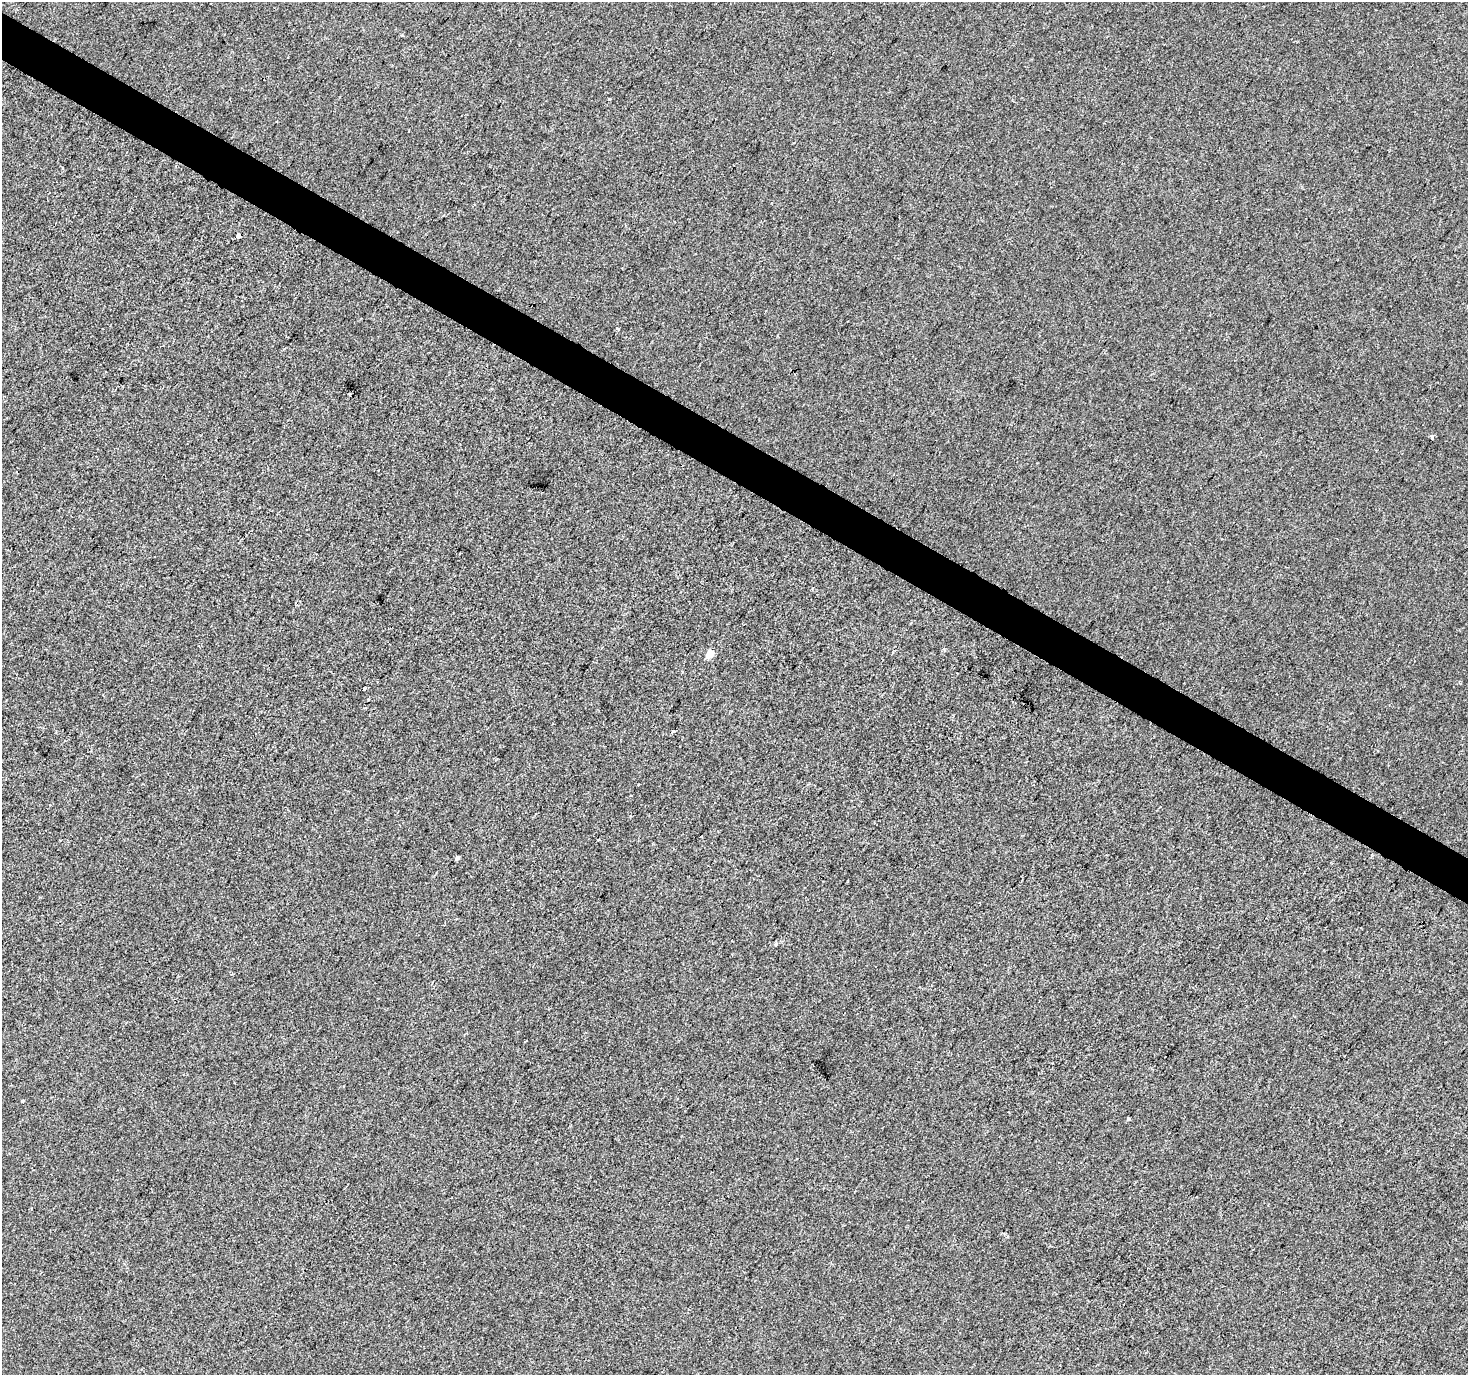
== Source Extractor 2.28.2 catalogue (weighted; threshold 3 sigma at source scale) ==
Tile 11 of 4 x 4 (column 3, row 3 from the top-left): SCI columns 2938-4403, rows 1631-3003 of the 5869 x 5942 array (HDU 1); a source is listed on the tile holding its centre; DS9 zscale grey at full resolution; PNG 1470 x 1377 px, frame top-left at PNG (2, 2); no overlay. Shown black and unused: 3% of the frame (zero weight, under 2 of 3 exposures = <1% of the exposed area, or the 3 px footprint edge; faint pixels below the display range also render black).
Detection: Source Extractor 2.28.2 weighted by HDU 2 'WHT'; one run over the whole footprint, this tile lists its part. Background 0.00154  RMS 0.0057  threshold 0.0256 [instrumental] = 3 sigma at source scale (4.5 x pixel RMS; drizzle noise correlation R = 1.50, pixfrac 1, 0.0396/0.0396 arcsec/px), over >= 5 px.
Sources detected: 15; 3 cosmic-ray / hot-pixel residue — not listed; the other 12 listed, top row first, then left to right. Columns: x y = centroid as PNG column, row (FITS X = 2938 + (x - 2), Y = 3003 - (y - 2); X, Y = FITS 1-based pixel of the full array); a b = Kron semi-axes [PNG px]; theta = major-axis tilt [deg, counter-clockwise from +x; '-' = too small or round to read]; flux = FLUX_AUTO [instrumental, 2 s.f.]
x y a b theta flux
609 99 3 3 - 0.87
277 121 2 2 - 0.49
238 235 3 3 - 8.2
618 329 3 3 - 3.5
1432 437 5 3 - 1
710 654 5 4 - 9.8
364 689 3 3 - 2.1
673 731 3 3 - 2.8
631 796 3 3 - 1
598 840 3 3 - 2.9
457 858 4 3 - 1.6
22 1101 3 3 - 3